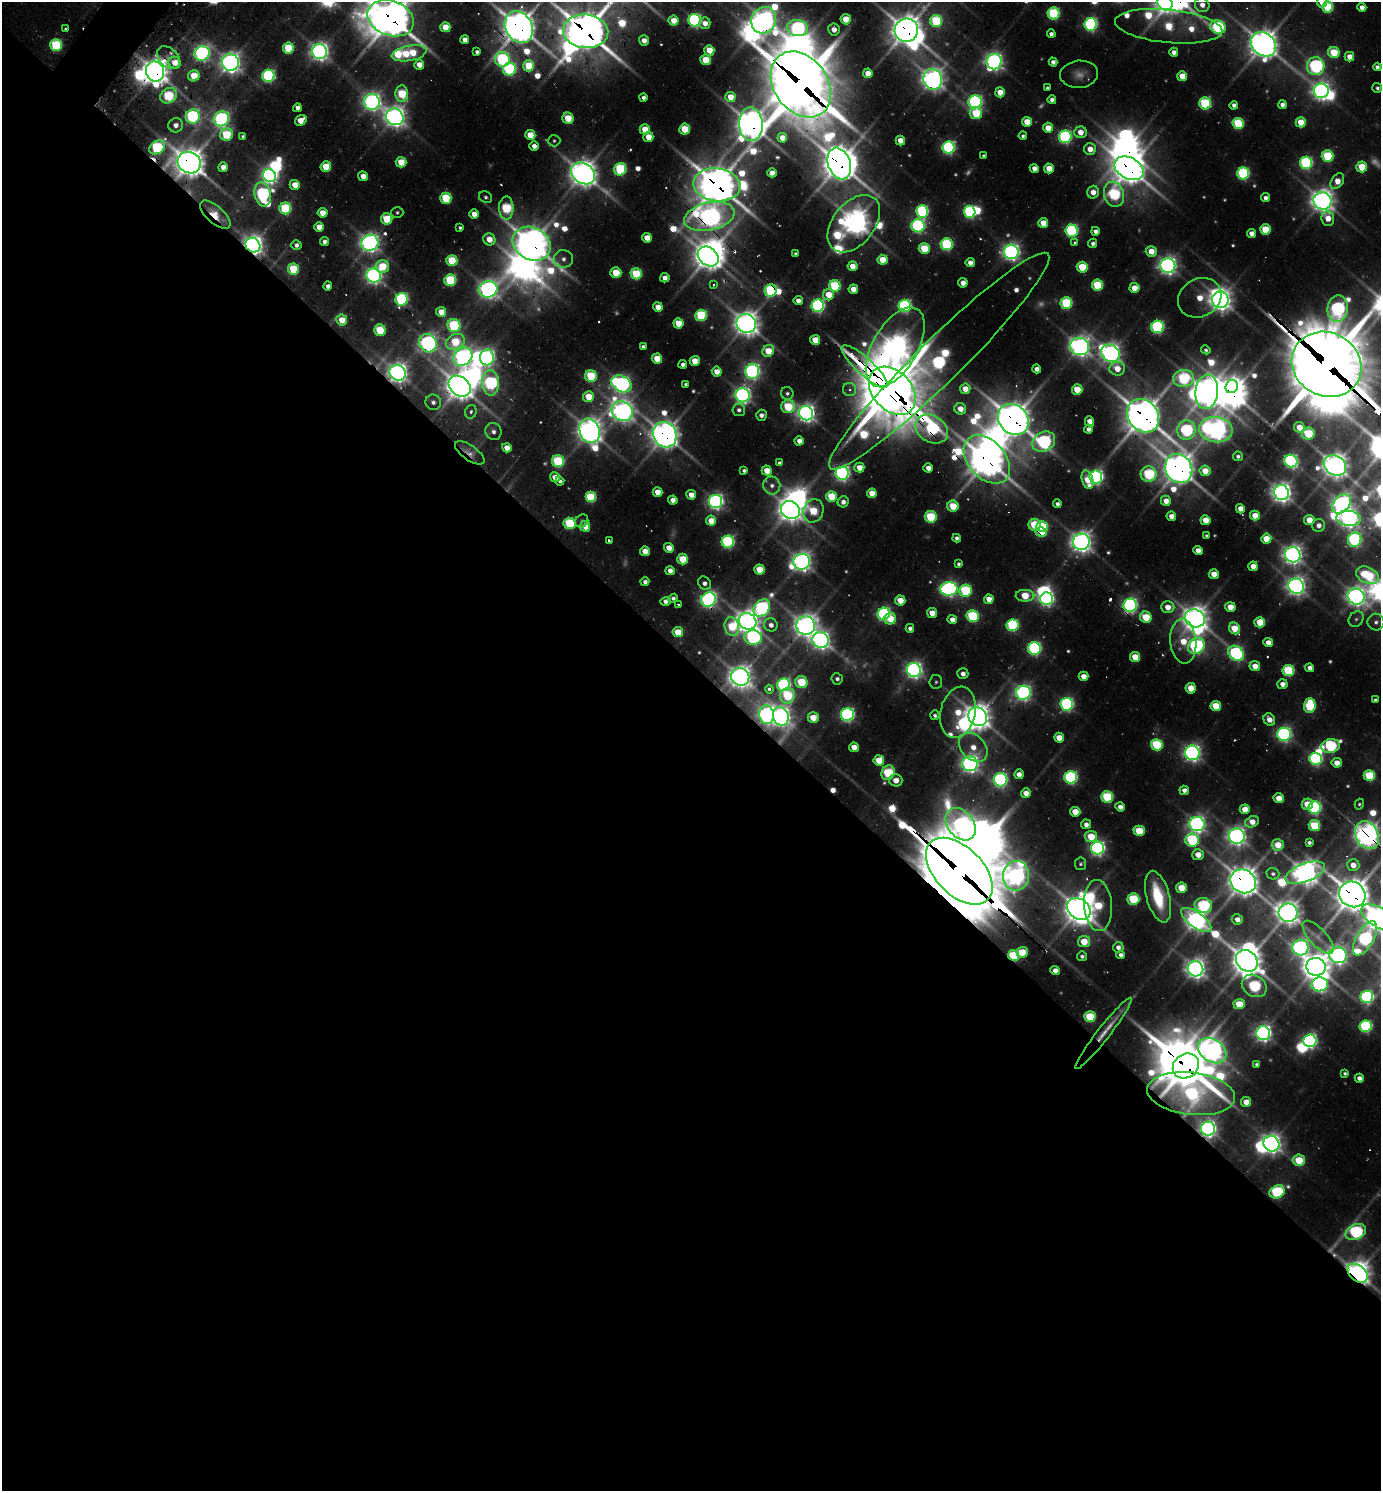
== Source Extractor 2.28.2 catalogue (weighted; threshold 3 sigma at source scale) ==
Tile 14 of 4 x 4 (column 2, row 4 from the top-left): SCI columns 1676-3054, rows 33-1521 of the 5997 x 5989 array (HDU 1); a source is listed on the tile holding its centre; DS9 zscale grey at full resolution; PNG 1383 x 1493 px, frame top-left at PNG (2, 2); each listed source drawn as its Kron ellipse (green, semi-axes under 4 px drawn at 4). Shown black and unused: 56% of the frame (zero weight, under 2 of 3 exposures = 3% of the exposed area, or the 3 px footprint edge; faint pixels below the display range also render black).
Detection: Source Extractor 2.28.2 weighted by HDU 2 'WHT'; one run over the whole footprint, this tile lists its part. Background 0.0997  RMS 0.009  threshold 0.0407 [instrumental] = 3 sigma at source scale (4.5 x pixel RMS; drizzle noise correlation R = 1.50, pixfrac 1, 0.05/0.05 arcsec/px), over >= 5 px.
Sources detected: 624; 28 too faint to see at this stretch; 39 inside a brighter object's white glare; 17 cosmic-ray / hot-pixel residue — neither listed nor drawn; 9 inside a brighter listed object's ellipse — not listed separately; of the other 531, all 500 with FLUX_AUTO >= 2.04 (the completeness limit of this list) listed and drawn (31 fainter detections not listed), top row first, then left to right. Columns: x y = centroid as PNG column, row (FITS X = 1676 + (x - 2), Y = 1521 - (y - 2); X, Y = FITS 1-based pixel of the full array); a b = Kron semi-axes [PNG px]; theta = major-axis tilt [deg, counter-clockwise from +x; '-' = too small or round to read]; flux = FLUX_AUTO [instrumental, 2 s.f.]
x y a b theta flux
1322 2 5 5 - 27
1165 3 8 7 - 520
1202 5 7 7 - 12
1328 7 5 5 - 98
1362 7 4 4 - 10
1054 13 6 6 - 160
391 18 24 17 -21 3200
846 19 5 5 - 37
695 20 6 6 - 320
764 20 13 12 - 1000
673 21 5 5 - 24
936 21 6 6 - 130
705 23 6 5 - 13
1091 24 6 6 - 300
1169 26 54 16 -6 100
445 27 5 5 - 35
519 27 17 13 -60 2500
1218 27 8 6 -21 190
798 28 10 8 -11 340
65 29 4 4 - 2
834 30 6 5 - 14
906 30 12 11 - 2100
586 31 22 17 -5 3600
1051 34 4 4 - 6.3
464 40 4 4 - 11
644 40 5 5 - 12
1263 44 14 11 -41 1800
56 45 6 6 - 130
288 48 5 5 - 83
709 50 5 5 - 33
319 52 7 7 - 820
477 52 4 4 - 4.4
1174 52 4 4 - 9.6
202 53 8 7 - 500
409 53 17 7 10 66
1334 53 6 5 - 63
1349 57 5 4 - 18
169 58 13 9 -45 12
502 59 7 7 - 220
706 60 5 5 - 50
230 62 8 8 - 1000
994 62 8 7 - 680
1053 62 4 4 - 7.8
175 63 6 5 - 21
419 65 5 5 - 18
529 66 5 5 - 53
1316 66 9 8 - 370
1377 67 4 4 - 5.2
509 69 6 6 - 210
155 71 10 9 - 1800
868 73 5 5 - 19
1079 74 19 13 5 14
194 76 5 5 - 47
268 76 6 6 - 230
1182 76 5 5 - 32
933 79 10 9 - 1200
801 84 36 26 -54 8300
1047 88 4 3 - 2.8
1377 88 5 5 - 2.9
1321 91 7 7 - 760
1000 92 5 5 - 24
402 94 8 6 -86 82
168 96 9 7 37 120
643 97 4 4 - 4.3
730 97 5 5 - 28
1052 100 4 4 - 6.7
372 102 8 8 - 700
975 102 7 6 - 370
1205 103 6 6 - 140
1234 105 4 4 - 5.8
1282 105 4 4 - 7.7
297 108 4 4 - 6.9
976 113 6 6 - 70
193 116 7 7 - 270
395 117 9 8 - 1200
568 118 5 5 - 44
221 119 8 7 - 380
301 120 6 5 - 23
1027 122 5 5 - 29
1301 122 5 5 - 34
1238 123 5 5 - 110
751 124 17 12 -88 2000
176 125 7 7 - 7.1
1048 128 5 5 - 21
645 129 5 5 - 33
685 129 5 5 - 56
1080 132 6 5 - 21
226 135 6 6 - 84
530 135 5 5 - 37
243 136 4 4 - 2.9
1023 136 4 4 - 2.7
648 137 5 5 - 23
1065 137 6 6 - 280
782 138 5 5 - 19
554 141 6 5 - 2.4
900 141 5 4 - 21
534 146 4 4 - 10
157 147 8 6 33 160
948 147 6 6 - 280
1090 149 6 6 - 17
984 156 4 3 - 2.8
1327 156 6 6 - 100
401 162 5 5 - 35
189 163 12 10 -25 2100
1306 163 6 6 - 230
839 164 16 11 -70 2700
223 167 5 4 - 15
326 167 5 5 - 45
1362 167 5 5 - 54
1034 168 4 4 - 9.8
1049 168 5 5 - 25
1129 168 15 10 -26 2300
620 169 6 6 - 150
583 173 13 10 -35 1700
772 173 4 4 - 12
1243 173 6 6 - 210
269 175 7 6 - 550
363 176 5 5 - 15
1337 181 9 5 55 19
295 185 5 5 - 22
717 185 23 16 -7 3100
1093 192 6 5 - 15
263 194 12 8 -76 290
1114 194 13 10 -74 170
486 197 7 5 -35 2.9
446 198 5 5 - 93
1265 198 4 4 - 6.5
1322 201 9 8 - 1300
285 208 6 6 - 120
506 208 11 7 -89 120
922 211 6 6 - 200
397 212 6 5 - 2.5
970 212 6 5 - 220
322 213 5 5 - 21
474 214 5 5 - 15
215 215 19 8 -42 29
709 216 25 14 13 1000
1328 218 7 6 - 21
387 219 5 5 - 61
1043 223 5 5 - 28
854 224 33 21 51 1800
918 226 6 6 - 310
319 227 5 5 - 18
460 227 4 3 - 2.6
1265 229 5 5 - 58
1072 231 6 6 - 250
1095 231 4 4 - 7.4
1252 233 4 4 - 12
647 238 5 5 - 21
489 239 6 6 - 20
324 242 4 4 - 5.2
370 243 9 8 - 910
1074 243 3 3 - 3.9
1093 243 4 4 - 4.9
532 244 20 16 -29 2600
947 244 6 6 - 170
253 245 8 7 - 1000
296 245 5 4 - 5.1
924 249 5 5 - 66
1151 251 5 5 - 20
1011 252 7 7 - 680
796 254 4 4 - 3.4
708 256 11 9 -39 1600
563 259 9 8 - 7.7
452 260 5 5 - 72
882 260 5 5 - 36
970 263 4 4 - 12
382 266 7 6 - 53
852 266 5 5 - 19
1168 266 7 7 - 760
1082 267 5 5 - 66
293 269 5 5 - 78
616 273 5 5 - 55
636 274 5 5 - 85
374 276 7 7 - 610
665 278 5 4 - 8.8
450 280 6 5 - 120
963 283 4 4 - 15
714 285 4 4 - 3.1
1097 285 5 5 - 90
328 286 4 4 - 7.3
835 286 6 5 - 120
1134 288 5 5 - 27
488 289 9 8 - 890
853 289 5 4 - 17
771 290 6 6 - 170
829 295 6 5 - 31
1200 298 22 19 30 37
402 299 6 6 - 240
1220 300 8 8 - 1200
798 301 4 4 - 9.7
1066 303 6 5 - 130
818 306 6 6 - 320
905 306 6 6 - 270
658 307 5 5 - 18
1338 309 13 10 83 400
441 312 5 5 - 25
701 315 6 5 - 130
342 320 5 5 - 30
678 323 5 5 - 38
746 323 10 9 - 1500
454 326 6 6 - 170
1158 327 6 6 - 210
380 330 6 5 - 67
815 340 5 5 - 31
455 342 10 7 28 68
428 343 9 8 - 660
643 346 4 4 - 3.6
1080 346 9 8 - 970
895 347 44 22 60 1600
1206 350 5 4 - 2.7
768 351 6 5 - 35
1111 353 10 8 -30 910
463 357 10 8 37 620
487 357 8 7 - 460
657 359 5 5 - 38
695 361 5 5 - 25
939 361 153 22 45 510
683 364 4 4 - 5.7
1327 364 36 31 -30 10000
865 367 30 8 -42 280
1037 369 4 4 - 9.2
1117 369 8 7 - 25
717 371 5 5 - 18
752 371 7 7 - 450
397 373 8 7 - 1000
591 376 6 6 - 99
1183 378 10 8 6 150
490 383 13 8 -88 260
621 384 10 8 -25 560
686 384 4 4 - 3.9
460 386 12 9 -38 1900
1232 387 7 6 - 510
965 389 5 5 - 20
1077 389 5 5 - 41
849 390 6 6 - 4.2
892 391 27 19 -48 8800
1207 392 17 11 84 2000
787 393 6 6 - 4
743 395 7 7 - 600
588 397 5 5 - 34
433 402 8 7 - 5.4
788 407 7 6 - 80
960 409 6 5 - 18
739 410 6 6 - 5.1
622 411 11 9 -28 1100
471 412 7 5 72 3.9
806 413 7 7 - 800
761 415 5 5 - 5.8
1143 416 18 14 -52 2700
1013 419 17 14 -46 2600
1089 421 5 4 - 15
1299 427 5 5 - 23
932 429 17 13 -32 200
1088 429 4 4 - 6.7
1186 430 10 9 - 210
1216 430 17 12 -6 1100
493 431 9 8 - 6.6
590 431 12 10 -67 1500
1308 434 6 6 - 86
665 435 13 11 -58 1700
799 441 4 4 - 13
1044 442 12 9 27 350
507 448 5 4 - 17
470 453 17 7 -35 9.6
1238 456 5 4 - 3.9
987 459 28 18 -49 2700
558 461 6 6 - 140
1291 461 6 6 - 350
779 463 4 4 - 3.4
1335 465 12 9 -30 1500
859 468 5 5 - 19
928 468 4 4 - 12
1179 469 15 13 -59 2200
744 470 4 4 - 3.4
767 471 5 5 - 24
1205 471 5 5 - 27
842 473 6 6 - 470
1149 474 8 7 - 150
555 477 5 5 - 16
1096 477 6 6 - 450
1088 480 9 5 -73 31
560 481 4 4 - 3.9
772 486 9 8 - 8.3
657 492 5 5 - 20
872 493 5 4 - 25
1282 493 8 7 - 1000
691 495 5 4 - 15
831 496 5 5 - 59
591 497 5 5 - 97
673 500 4 4 - 11
715 501 7 6 - 540
1166 501 5 5 - 15
843 502 6 5 - 7
1057 504 4 4 - 5.2
1342 504 11 7 49 780
953 506 5 5 - 47
1240 509 5 4 - 14
790 510 10 8 -34 1300
813 511 12 10 67 58
1171 516 5 4 - 13
1255 516 5 5 - 23
931 517 6 6 - 100
1349 518 12 7 -5 780
1205 520 5 5 - 28
1309 520 5 5 - 24
582 521 7 6 - 2.9
711 521 5 5 - 27
570 523 6 5 - 120
1034 525 6 6 - 73
1319 525 6 6 - 7.4
585 526 5 5 - 22
1042 526 6 5 - 93
1041 532 5 5 - 65
1207 536 4 4 - 2.7
957 538 4 4 - 4.6
1266 539 5 5 - 30
1355 540 7 6 - 290
609 541 4 3 - 3.6
728 542 6 6 - 250
1081 542 8 8 - 1100
669 548 5 4 - 19
1198 550 4 4 - 15
645 551 5 5 - 21
1293 555 8 7 - 920
682 559 5 5 - 45
802 562 8 8 - 930
959 564 4 4 - 3
1253 566 4 4 - 15
759 569 5 5 - 42
670 571 4 4 - 9.9
1214 574 5 5 - 20
1367 575 12 8 -24 110
645 582 4 4 - 5.1
704 583 7 6 - 6.3
1296 586 8 7 - 890
949 589 8 7 - 470
966 591 6 6 - 140
1025 596 9 6 -2 46
1356 596 9 8 - 890
673 598 5 4 - 3.7
708 599 7 7 - 540
989 599 5 4 - 17
1046 599 6 6 - 400
900 600 5 5 - 27
666 601 5 4 - 7.5
678 605 3 3 - 7.9
1130 605 7 6 - 460
1168 607 7 6 - 19
1230 607 5 5 - 24
762 608 9 7 52 330
932 613 5 5 - 20
884 614 6 6 - 310
972 616 6 6 - 140
1146 617 6 5 - 58
1195 618 10 9 - 1500
890 619 6 5 - 39
952 619 4 4 - 12
1356 619 8 6 51 3.5
747 621 9 8 - 1400
1260 622 5 5 - 44
1376 622 8 8 - 6.2
771 625 7 6 - 8.8
1012 625 6 6 - 180
806 626 9 9 - 1200
732 627 9 7 -76 71
910 628 4 4 - 6
1234 628 6 5 - 39
678 632 5 5 - 41
753 637 9 7 -4 310
821 640 8 8 - 830
1183 641 22 13 -85 41
1268 643 5 4 - 16
1196 646 9 7 38 350
1034 648 6 6 - 270
1236 653 9 6 -41 350
1135 657 5 5 - 34
1255 666 5 5 - 18
1310 668 4 4 - 7.7
914 670 7 7 - 640
1288 671 6 5 - 130
963 673 5 5 - 6.2
1083 676 5 4 - 15
740 677 9 8 - 1300
837 679 6 5 - 4.6
801 682 6 6 - 64
936 682 7 6 - 2.5
1282 684 5 5 - 11
784 685 6 6 - 280
1191 688 5 5 - 30
769 689 4 3 - 7
1023 693 7 7 - 550
788 696 8 7 - 89
1375 700 4 4 - 3.4
1067 704 6 6 - 320
1216 706 5 5 - 47
1310 706 7 6 - 110
958 712 26 17 76 49
767 715 9 7 -78 620
847 715 6 6 - 350
935 715 5 4 - 4.1
781 716 9 7 -71 970
978 717 10 8 -44 1600
813 718 5 5 - 31
1269 719 6 5 - 15
1284 734 7 6 - 440
1059 738 5 5 - 22
1157 745 6 5 - 120
1331 746 9 7 11 170
854 747 5 5 - 18
973 747 16 12 -46 24
1192 753 7 7 - 660
1316 759 6 6 - 270
879 760 5 5 - 40
1337 763 5 5 - 15
970 764 8 7 - 730
888 773 7 6 - 110
1019 774 5 5 - 11
1369 776 6 5 - 87
1071 777 6 6 - 270
896 780 6 6 - 18
1001 780 7 6 - 350
1184 790 5 4 - 8.1
1026 793 5 4 - 13
1107 797 6 5 - 120
1279 798 5 5 - 24
1307 804 6 5 - 30
1359 804 5 4 - 2.1
1120 807 5 4 - 9.7
1314 808 6 6 - 310
1245 809 5 5 - 25
1075 812 5 5 - 28
1252 822 7 5 22 17
961 824 18 13 -51 510
1086 824 5 5 - 7.6
1197 824 7 7 - 670
1314 826 6 5 - 77
1139 831 5 5 - 59
1367 835 15 11 -62 1800
1237 836 8 7 - 870
1091 837 6 5 - 41
1192 840 7 6 - 160
1309 843 4 4 - 4
1278 845 6 5 - 28
1098 848 6 6 - 460
1198 855 6 5 - 19
1080 864 6 5 - 2.6
1353 865 6 6 - 14
959 871 40 24 -45 11000
1305 873 21 9 21 1500
1273 874 6 6 - 3.2
1016 876 15 13 80 670
1243 881 13 11 -32 2200
1181 888 5 5 - 39
1352 894 13 12 - 2700
1158 897 26 11 -75 80
1133 899 6 5 - 95
1203 905 9 7 -14 170
1098 906 26 14 -85 70
1079 909 12 10 -35 2000
1288 913 9 9 - 1400
1380 918 21 9 -31 1800
1237 919 5 5 - 11
1196 920 18 7 -36 1100
1318 937 21 8 -48 9.8
1365 938 19 8 60 340
1084 941 6 5 - 33
1118 947 5 5 - 7.2
1300 948 8 8 - 510
1022 952 6 5 - 43
1121 955 4 4 - 5.7
1338 955 9 8 - 720
1013 956 5 5 - 100
1082 956 5 5 - 4
1247 961 12 9 -39 2000
1316 967 9 9 - 1800
1195 969 8 7 - 1000
1055 970 5 4 - 11
1320 984 8 7 - 430
1254 986 13 10 -32 170
1367 997 6 6 - 270
1239 1004 5 5 - 38
1090 1017 5 5 - 79
1366 1026 6 6 - 210
1103 1033 45 6 52 18
1263 1033 7 6 - 660
1310 1041 6 6 - 420
1212 1051 15 11 -36 1100
1257 1064 4 4 - 2.7
1186 1066 14 12 35 3700
1345 1073 4 4 - 2.8
1359 1078 4 4 - 8.2
1191 1094 44 21 -7 290
1246 1102 5 5 - 21
1208 1129 7 7 - 670
1271 1144 8 7 - 960
1299 1160 6 5 - 48
1277 1192 8 6 27 170
1356 1232 11 7 26 250
1358 1273 11 8 -40 1600
Overlapping masked pixels (flux is a lower limit): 66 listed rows (the first 20) at x y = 391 18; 764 20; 936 21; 519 27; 906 30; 586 31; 994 62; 529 66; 155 71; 1079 74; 933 79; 801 84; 402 94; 751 124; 189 163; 839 164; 1129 168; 717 185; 263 194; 215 215
Isophote crosses this tile's border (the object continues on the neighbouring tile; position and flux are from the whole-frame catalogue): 13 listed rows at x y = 1322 2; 1165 3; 1328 7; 391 18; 764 20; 519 27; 586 31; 801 84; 1327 364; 1367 575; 1367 835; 1380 918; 1358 1273